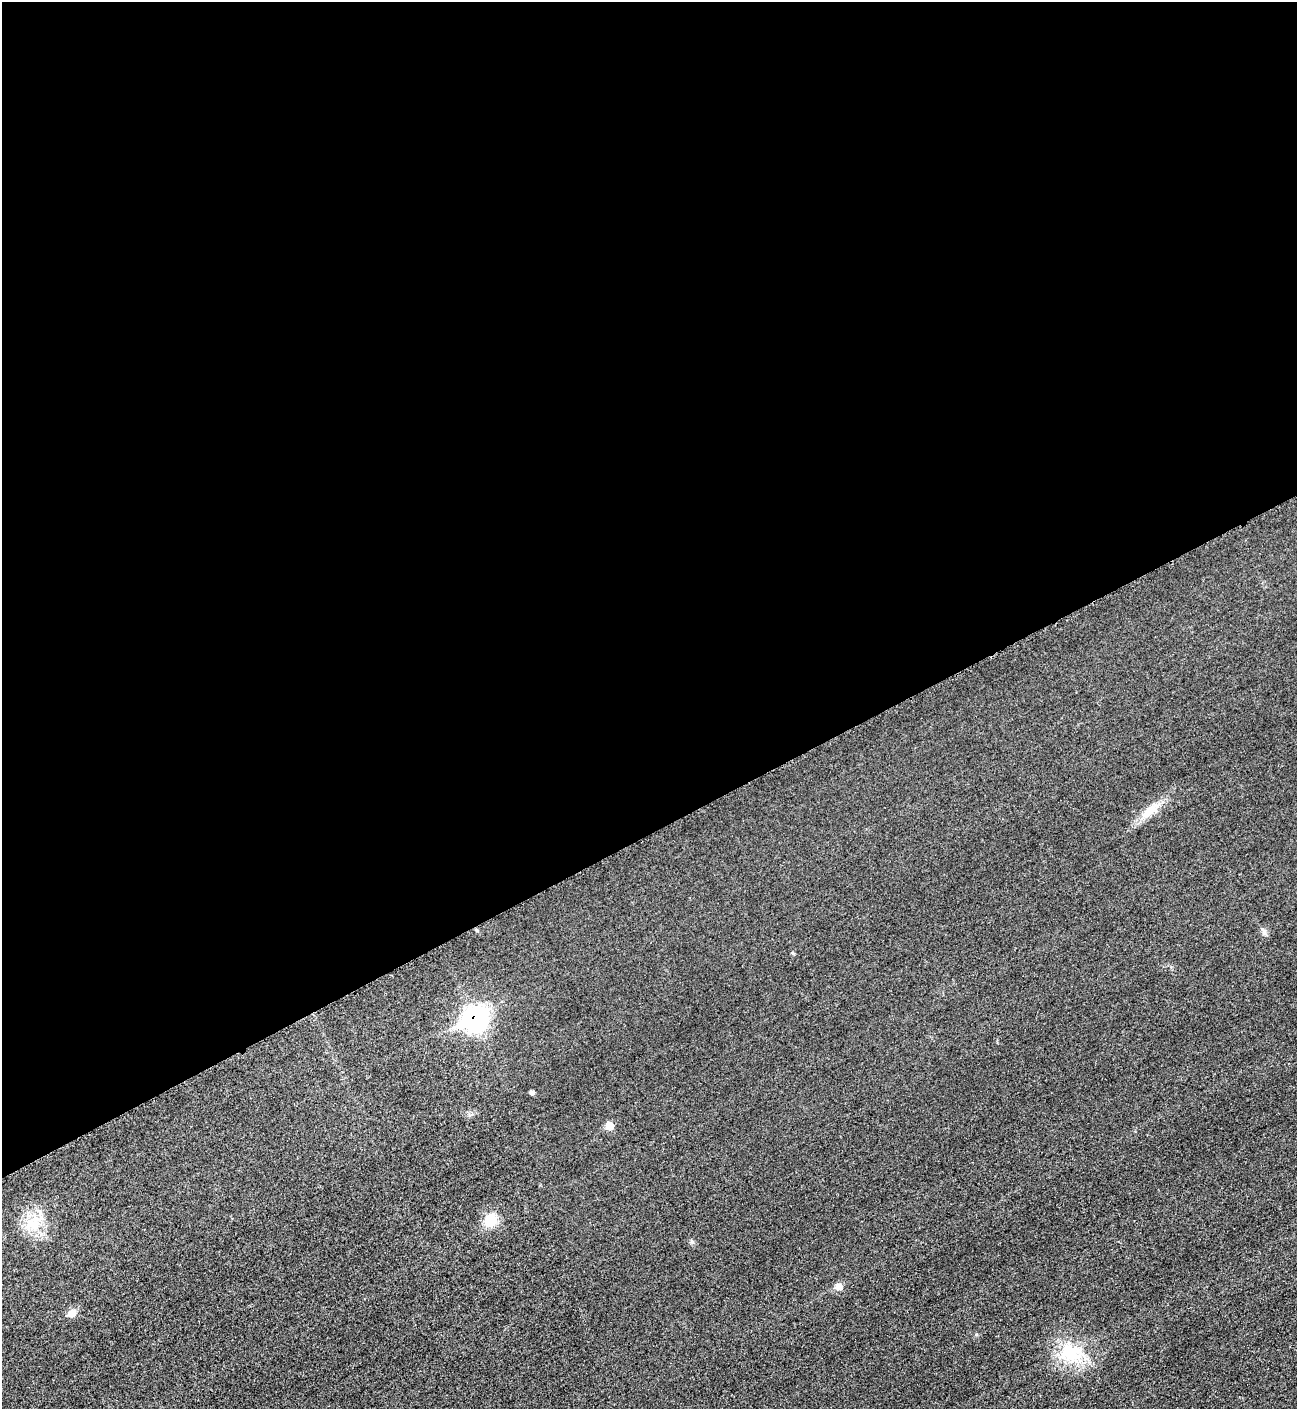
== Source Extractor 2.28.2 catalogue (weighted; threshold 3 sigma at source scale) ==
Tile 2 of 4 x 4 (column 2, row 1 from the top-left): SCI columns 1593-2887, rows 4235-5641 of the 5642 x 5652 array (HDU 1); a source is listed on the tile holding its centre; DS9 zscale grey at full resolution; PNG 1299 x 1411 px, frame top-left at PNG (2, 2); no overlay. Shown black and unused: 59% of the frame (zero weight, under 3 of 5 exposures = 1% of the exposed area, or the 3 px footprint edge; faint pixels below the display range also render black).
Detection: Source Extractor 2.28.2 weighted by HDU 2 'WHT'; one run over the whole footprint, this tile lists its part. Background 0.0193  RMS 0.0051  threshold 0.0227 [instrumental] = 3 sigma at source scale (4.5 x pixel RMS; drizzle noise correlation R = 1.50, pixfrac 1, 0.05/0.05 arcsec/px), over >= 5 px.
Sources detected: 11; all 11 listed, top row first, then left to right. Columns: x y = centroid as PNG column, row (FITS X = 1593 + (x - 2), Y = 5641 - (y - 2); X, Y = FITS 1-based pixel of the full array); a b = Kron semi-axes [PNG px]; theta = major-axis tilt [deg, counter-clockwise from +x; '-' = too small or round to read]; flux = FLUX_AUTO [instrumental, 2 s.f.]
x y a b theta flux
1149 811 26 11 37 8.6
1264 931 11 3 -71 1.1
792 953 5 4 - 0.59
475 1019 13 10 29 210
532 1092 5 5 - 1.1
609 1126 7 7 - 6.1
491 1220 13 10 55 13
32 1225 23 20 2 14
839 1287 8 7 - 3.9
72 1313 8 6 47 5.8
1071 1353 33 25 -1 24
Overlapping masked pixels (flux is a lower limit): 1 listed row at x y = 475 1019
Unlisted compact peaks at least as high as the median listed source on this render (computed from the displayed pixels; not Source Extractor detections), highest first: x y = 692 1242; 976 1334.